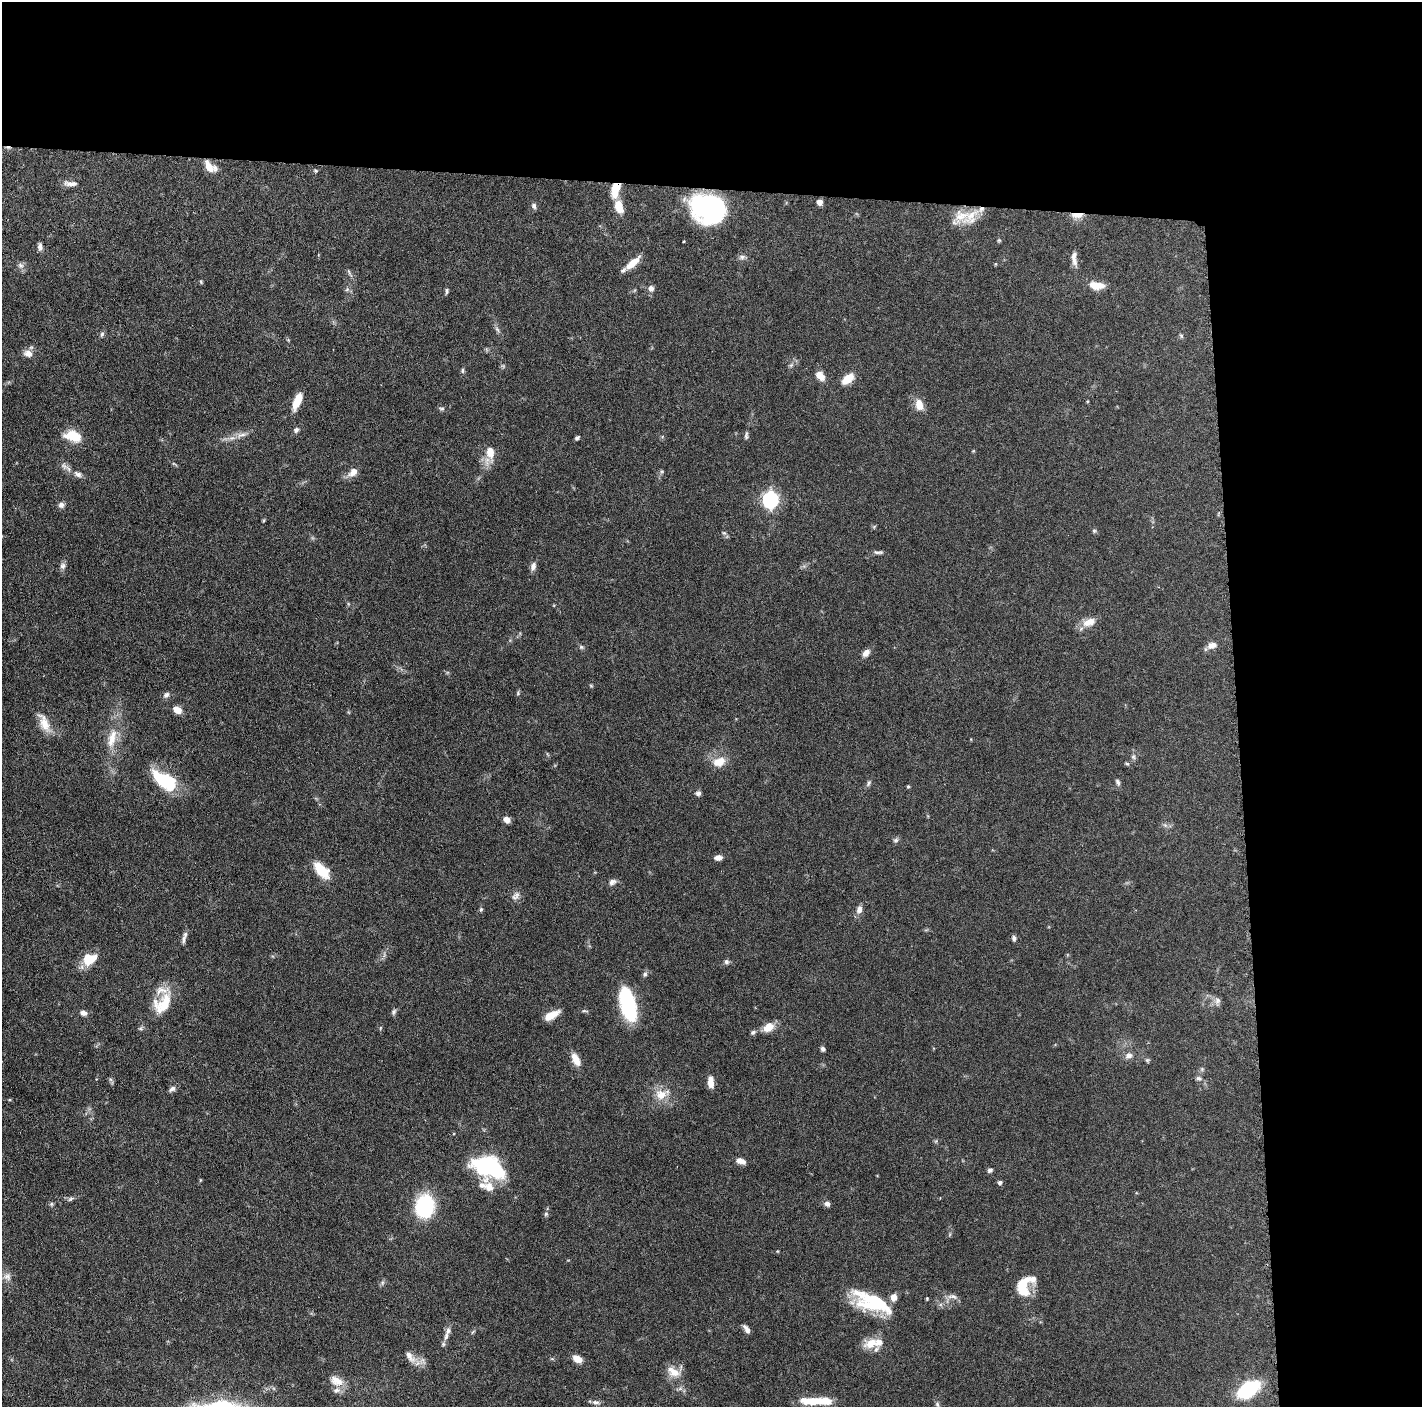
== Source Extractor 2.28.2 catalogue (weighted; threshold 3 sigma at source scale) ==
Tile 3 of 3 x 3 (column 3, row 1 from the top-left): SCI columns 2846-4265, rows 2821-4225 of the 4271 x 4239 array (HDU 1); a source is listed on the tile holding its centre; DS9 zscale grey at full resolution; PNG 1424 x 1409 px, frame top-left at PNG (2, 2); no overlay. Shown black and unused: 24% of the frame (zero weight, under 3 of 6 exposures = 1% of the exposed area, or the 3 px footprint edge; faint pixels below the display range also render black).
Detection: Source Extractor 2.28.2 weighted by HDU 2 'WHT'; one run over the whole footprint, this tile lists its part. Background 0.0477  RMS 0.0026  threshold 0.0107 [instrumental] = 3 sigma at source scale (4.09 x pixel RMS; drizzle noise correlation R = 1.36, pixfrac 0.8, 0.05/0.05 arcsec/px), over >= 5 px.
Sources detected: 149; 1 too faint to see at this stretch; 2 inside a brighter object's white glare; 1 cosmic-ray / hot-pixel residue — not listed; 10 inside a brighter listed object's ellipse — not listed separately; the other 135 listed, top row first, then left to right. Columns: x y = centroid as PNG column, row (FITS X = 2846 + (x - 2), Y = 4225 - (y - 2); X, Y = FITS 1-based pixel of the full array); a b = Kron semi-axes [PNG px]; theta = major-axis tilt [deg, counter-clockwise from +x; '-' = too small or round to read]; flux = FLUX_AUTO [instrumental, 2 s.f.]
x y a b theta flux
209 167 17 8 -57 2.5
315 171 5 5 - 0.36
71 183 19 6 -4 1.5
616 189 17 8 74 5.2
819 202 5 5 - 1.5
534 206 8 6 -66 0.71
619 206 18 10 -72 3.3
708 208 29 23 -15 45
1077 215 14 6 2 2.5
961 216 30 18 37 5
999 240 5 4 - 0.31
684 241 3 3 - 0.44
40 247 9 6 -87 0.83
742 257 9 7 8 0.8
1074 259 19 6 -85 1.6
633 263 20 7 42 3.8
996 264 5 3 - 0.23
20 265 10 7 -56 0.93
349 272 14 3 -63 0.59
201 282 6 4 -64 0.3
1096 285 16 8 -7 3.5
651 288 8 7 - 1
347 289 6 6 - 0.52
447 291 8 4 84 0.49
497 330 11 4 -57 0.71
102 334 6 6 - 0.52
1181 336 6 4 -59 0.37
28 353 11 8 -7 1.8
791 365 7 4 45 0.54
462 370 7 4 84 0.42
820 376 11 7 -45 2.4
848 379 12 7 39 4.9
297 401 18 7 67 4.5
919 405 12 8 -77 3.1
441 409 8 5 -8 0.47
296 430 7 5 45 0.72
242 435 17 6 11 1.7
746 435 11 4 83 0.56
73 436 14 9 -14 7.7
577 438 5 4 - 0.56
490 453 19 11 -85 3.5
64 466 12 8 -45 1.2
662 471 7 5 72 0.42
353 472 13 9 42 1.9
78 474 11 7 -29 1.2
770 499 7 7 - 66
61 505 7 7 - 0.95
264 520 6 3 72 0.26
1094 531 6 5 - 0.39
724 533 6 5 - 0.48
878 552 14 4 -2 0.71
63 566 9 8 - 0.91
533 566 11 6 75 1.1
1090 621 15 12 5 2.3
1212 645 12 8 13 1.8
581 647 6 5 - 0.48
866 653 10 7 46 1.5
591 686 6 3 -20 0.25
518 693 6 5 - 0.36
166 695 8 6 44 0.8
177 710 8 6 -35 2.7
44 723 28 11 -65 3.6
112 738 28 11 76 5.1
1133 757 8 6 -89 0.65
719 762 17 11 18 3.6
1127 764 6 4 -17 0.32
165 781 26 13 -34 14
1118 782 9 5 -69 0.67
869 783 10 5 58 0.57
908 786 5 4 - 0.29
698 793 7 6 - 0.73
507 820 7 6 - 1.6
1165 825 7 5 -44 0.53
896 840 8 6 49 0.59
718 857 8 5 3 1.4
321 870 16 9 -47 7.9
612 882 10 7 35 0.98
516 896 13 8 47 1.2
481 909 6 5 - 0.37
859 909 10 7 76 1.4
1014 938 6 5 - 0.67
184 939 12 6 80 0.96
89 959 16 12 21 5.7
726 962 7 6 - 0.61
645 974 7 5 76 0.56
1217 1001 12 7 88 1.1
163 1004 33 20 53 7.7
628 1004 36 15 -75 18
585 1011 10 3 -8 0.41
394 1012 9 6 69 0.58
83 1013 9 7 -12 1
552 1015 17 7 28 3.4
768 1027 14 10 32 2.9
380 1028 5 3 - 0.24
753 1032 7 5 29 0.55
823 1049 5 5 - 0.63
1129 1055 9 8 - 1.2
576 1060 16 8 -63 2.7
1147 1060 7 5 -72 0.38
1202 1069 6 6 - 0.43
1198 1078 8 6 -17 0.68
711 1082 12 6 -87 1.9
172 1089 9 6 39 0.83
661 1094 17 14 -7 3.9
936 1141 6 4 47 0.33
741 1161 11 6 -19 1.5
487 1165 23 15 0 24
990 1170 6 5 - 0.67
200 1180 5 3 - 0.21
1000 1182 5 4 - 0.68
487 1186 74 37 56 13
71 1199 9 5 25 0.6
827 1203 7 6 - 0.86
51 1204 6 5 - 0.37
425 1206 17 13 82 24
546 1214 7 5 88 0.49
950 1234 6 4 71 0.3
7 1277 11 9 -45 1.4
382 1283 7 4 72 0.46
1023 1286 24 15 80 6.3
952 1296 16 6 -8 1.2
927 1298 4 3 - 0.27
872 1302 43 18 -23 16
746 1329 11 5 -58 1
473 1332 8 3 45 0.31
446 1336 16 6 80 1.5
870 1343 20 13 10 3.6
410 1357 20 9 -52 2.4
577 1359 9 6 -32 2.7
674 1372 19 13 -7 3.3
336 1381 19 12 -23 3
1248 1389 15 9 33 28
813 1401 29 9 -1 6.3
596 1402 11 6 -7 0.88
937 1404 7 5 -88 0.54
Overlapping masked pixels (flux is a lower limit): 2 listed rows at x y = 616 189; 1077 215